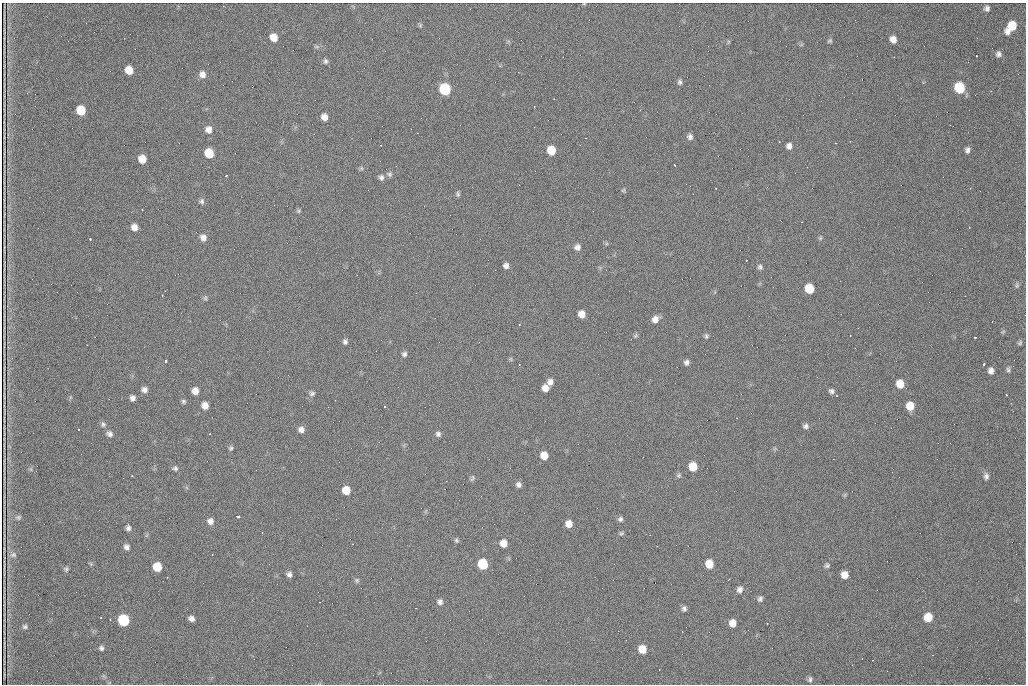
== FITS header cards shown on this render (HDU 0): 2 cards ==
NAXIS1  =                 1024 /fastest changing axis
NAXIS2  =                  682 /next to fastest changing axis

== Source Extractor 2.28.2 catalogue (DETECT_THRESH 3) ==
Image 1024 x 682 px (HDU 0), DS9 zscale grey, 1 PNG px = 1 image px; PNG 1028 x 686 px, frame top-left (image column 1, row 682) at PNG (2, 3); no overlay
Background 826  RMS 21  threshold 62.4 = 3 sigma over >= 5 px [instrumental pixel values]
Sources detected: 142; all 142 listed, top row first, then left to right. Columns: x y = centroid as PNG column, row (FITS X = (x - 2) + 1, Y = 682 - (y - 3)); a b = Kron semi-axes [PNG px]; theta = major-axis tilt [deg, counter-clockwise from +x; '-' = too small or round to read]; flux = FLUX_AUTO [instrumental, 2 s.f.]
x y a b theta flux
987 8 6 6 - 4100
420 25 6 4 88 1900
1011 27 12 7 52 32000
274 37 7 6 - 18000
893 39 7 6 - 9500
830 41 6 5 - 2100
998 54 7 7 - 4600
857 56 2 2 - 630
976 56 2 2 - 860
894 57 2 2 - 1000
325 61 7 6 - 3300
129 70 7 6 - 22000
203 74 8 7 - 8500
862 79 2 2 - 850
680 82 7 5 -77 3100
252 86 5 2 - 2300
959 88 8 7 - 70000
445 89 8 7 - 110000
554 99 3 2 - 1200
821 101 2 2 - 840
534 107 3 2 - 790
81 110 7 6 - 36000
324 117 7 6 - 9800
209 130 8 7 - 9000
417 133 3 2 - 1100
690 137 7 6 - 4900
850 141 2 2 - 860
836 143 2 2 - 850
789 146 7 6 - 5900
551 150 7 6 - 33000
967 150 6 5 - 4600
209 153 7 6 - 38000
142 159 7 6 - 19000
674 165 3 2 - 1700
361 168 6 4 -71 1800
390 174 8 7 - 3500
226 176 3 2 - 1200
381 177 7 6 - 4100
716 188 2 2 - 720
623 190 6 4 30 1900
458 194 8 4 -77 2600
202 201 7 6 - 3500
142 210 2 2 - 860
298 211 5 5 - 2100
134 227 6 6 - 9200
969 227 2 2 - 920
203 237 7 7 - 8000
820 238 5 5 - 2000
90 239 4 2 - 7000
577 247 7 7 - 6100
506 265 6 5 - 5500
760 267 7 6 - 3200
1017 285 8 5 87 2800
809 288 7 6 - 39000
162 295 3 2 - 1200
205 298 7 5 79 2400
582 314 6 6 - 13000
655 319 8 7 - 9300
519 324 3 2 - 1300
858 328 2 2 - 680
635 336 7 4 46 2200
706 336 7 5 -80 2600
850 336 2 2 - 750
975 337 3 3 - 3500
345 342 6 5 - 3600
1020 343 7 5 56 2300
404 354 7 6 - 3600
511 359 6 4 90 1800
166 361 4 3 - 7000
686 362 6 6 - 4300
984 364 4 3 - 7100
1013 366 2 2 - 1300
1008 370 7 5 -87 2800
991 371 6 6 - 6500
550 382 7 6 - 7000
900 384 7 7 - 20000
545 388 6 6 - 11000
144 390 6 6 - 5300
195 391 6 6 - 11000
831 391 7 7 - 4300
312 393 7 6 - 3600
1006 395 3 2 - 980
133 398 6 5 - 5600
183 401 6 5 - 2700
205 405 7 6 - 11000
384 406 3 3 - 3800
910 406 7 7 - 21000
103 424 7 7 - 3500
806 426 7 6 - 4000
301 430 7 7 - 6400
109 434 8 6 -40 5500
438 434 7 6 - 4000
231 448 7 6 - 2700
544 455 6 6 - 19000
693 466 7 6 - 27000
175 468 8 6 2 3300
678 475 6 6 - 2600
132 476 3 2 - 2700
986 476 8 6 -83 4500
472 478 9 5 69 2600
518 485 7 6 - 4600
346 490 7 6 - 28000
99 510 2 2 - 860
18 517 7 6 - 2900
238 517 4 3 - 5200
620 519 7 6 - 3600
210 521 8 7 - 7000
569 524 6 6 - 12000
128 528 7 6 - 4100
262 532 3 2 - 1400
621 533 6 5 - 2200
456 540 7 6 - 2600
503 543 7 7 - 12000
657 546 3 2 - 1000
127 547 7 6 - 5200
13 555 9 7 -5 4300
483 564 7 7 - 63000
709 564 7 6 - 23000
827 565 7 6 - 3000
157 567 7 6 - 32000
66 569 7 6 - 2800
289 574 6 5 - 4700
844 575 6 6 - 12000
357 580 6 6 - 2700
728 580 2 2 - 870
740 589 8 7 - 5600
760 599 6 5 - 3400
440 602 7 7 - 4900
416 608 2 2 - 740
684 609 6 5 - 3800
928 617 7 7 - 27000
101 618 2 2 - 1100
191 618 6 5 - 5900
110 619 2 2 - 1000
123 620 7 7 - 100000
733 623 6 6 - 13000
25 627 6 6 - 3200
682 631 2 2 - 750
101 648 6 6 - 3500
642 649 7 6 - 21000
932 655 2 2 - 660
810 679 7 5 -88 3400

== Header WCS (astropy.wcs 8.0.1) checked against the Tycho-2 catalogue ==
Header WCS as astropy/WCSLIB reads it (CRVAL/CRPIX/CD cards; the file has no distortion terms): RA---TAN/DEC--TAN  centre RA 07:09:22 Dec +30:56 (107.34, +30.93 deg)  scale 1.43 arcsec/px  FOV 24.4' x 16.3'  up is -93 deg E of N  parity flipped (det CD > 0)
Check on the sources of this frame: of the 60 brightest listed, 5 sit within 2.1 arcsec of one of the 9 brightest Tycho-2 stars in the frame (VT <= 12.48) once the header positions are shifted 1.13 arcsec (0.64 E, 0.93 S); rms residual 0.83 arcsec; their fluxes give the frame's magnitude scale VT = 23.52 - 2.5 log10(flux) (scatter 0.16 mag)
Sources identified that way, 5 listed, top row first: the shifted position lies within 2.1 arcsec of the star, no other Tycho-2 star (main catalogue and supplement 1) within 4.2 arcsec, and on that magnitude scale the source's flux lands within +1.5 / -3 mag of the star's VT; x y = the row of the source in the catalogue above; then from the Tycho-2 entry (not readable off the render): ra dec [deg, ICRS J2000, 3 dp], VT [Tycho-2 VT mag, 2 dp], TYC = Tycho-2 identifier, HIP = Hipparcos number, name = IAU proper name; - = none
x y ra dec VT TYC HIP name
959 88 107.215 +31.104 11.64 2438-821-1 - -
445 89 107.226 +30.900 10.76 2438-883-1 - -
81 110 107.244 +30.756 12.13 2438-718-1 - -
209 153 107.261 +30.807 12.26 2438-856-1 - -
483 564 107.445 +30.924 11.38 2438-1056-1 - -